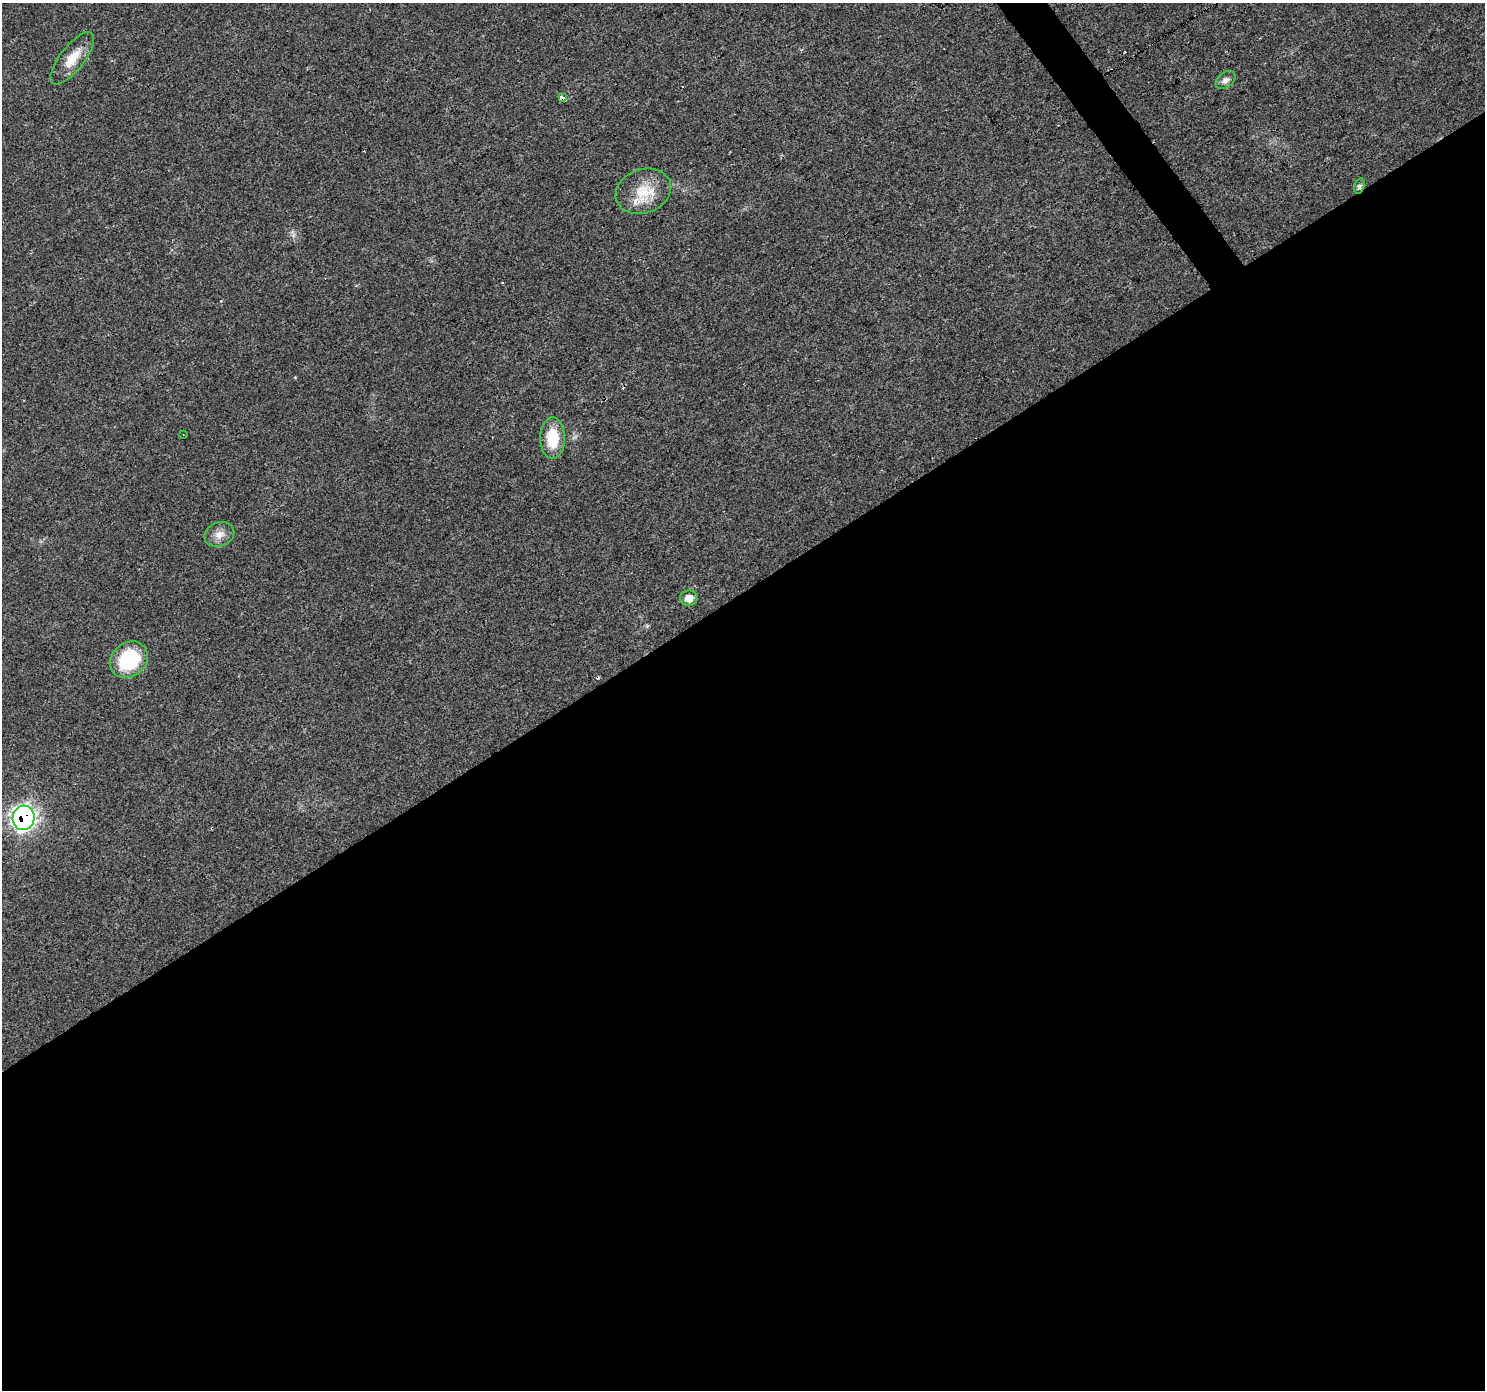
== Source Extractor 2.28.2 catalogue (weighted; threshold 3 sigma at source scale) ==
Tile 15 of 4 x 4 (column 3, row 4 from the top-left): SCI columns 2977-4459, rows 189-1576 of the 5946 x 5872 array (HDU 1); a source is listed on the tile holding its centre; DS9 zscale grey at full resolution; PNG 1487 x 1392 px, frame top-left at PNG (2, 3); each listed source drawn as its Kron ellipse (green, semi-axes under 4 px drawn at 4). Shown black and unused: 58% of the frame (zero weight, under 3 of 4 exposures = <1% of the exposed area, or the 3 px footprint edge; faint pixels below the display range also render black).
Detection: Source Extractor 2.28.2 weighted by HDU 2 'WHT'; one run over the whole footprint, this tile lists its part. Background 0.0202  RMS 0.0031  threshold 0.0139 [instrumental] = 3 sigma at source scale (4.5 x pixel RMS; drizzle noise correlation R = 1.50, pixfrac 1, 0.0396/0.0396 arcsec/px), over >= 5 px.
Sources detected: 17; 6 cosmic-ray / hot-pixel residue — neither listed nor drawn; the other 11 listed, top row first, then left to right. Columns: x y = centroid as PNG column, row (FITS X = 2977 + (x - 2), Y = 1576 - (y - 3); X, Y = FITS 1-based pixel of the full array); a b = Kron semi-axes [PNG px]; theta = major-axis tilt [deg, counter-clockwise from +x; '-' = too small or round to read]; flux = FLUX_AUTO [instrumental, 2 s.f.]
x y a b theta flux
72 58 32 12 52 5.9
1226 80 11 7 38 1.4
562 98 3 3 - 62
1359 186 8 5 74 0.75
643 191 28 22 19 9.6
183 434 2 2 - 0.18
553 438 21 12 -89 9
219 534 15 12 22 2.8
689 598 9 7 -1 2.6
129 660 20 17 41 19
24 818 12 11 - 110
Overlapping masked pixels (flux is a lower limit): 2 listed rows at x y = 562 98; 24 818